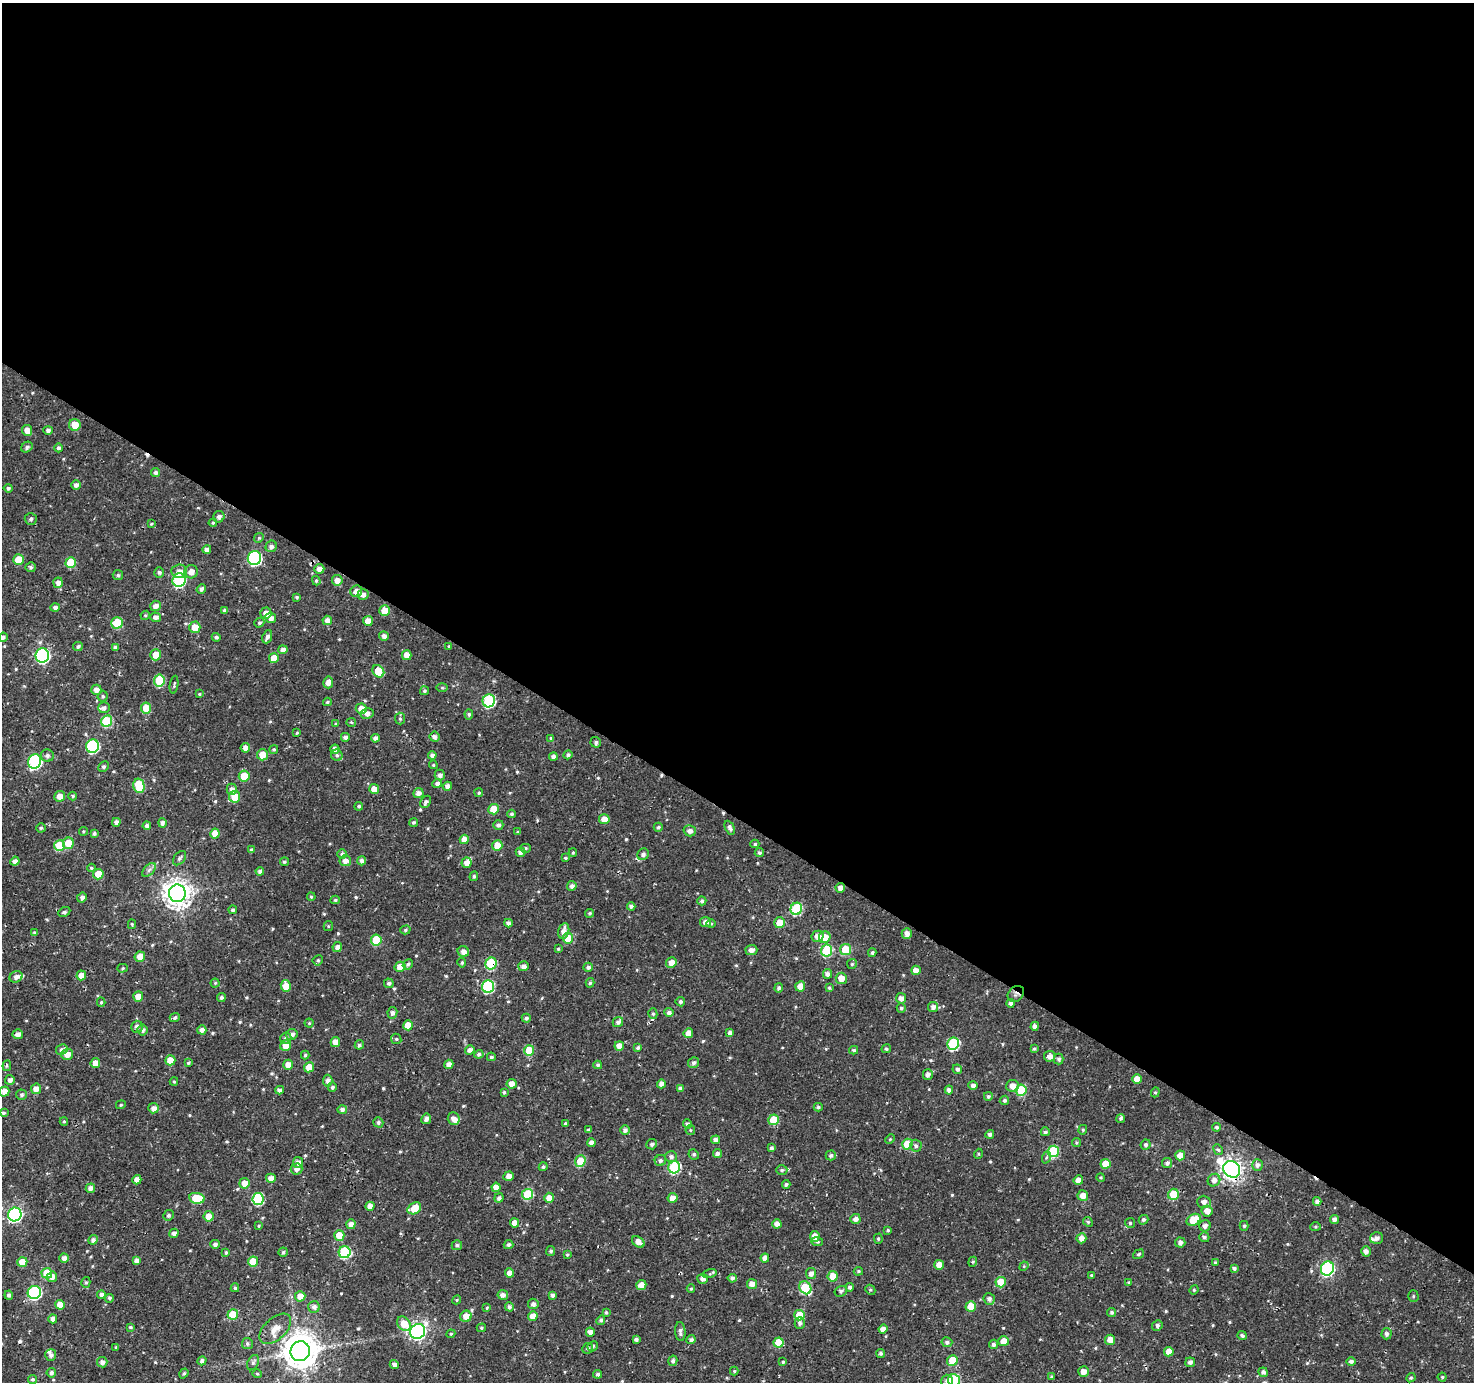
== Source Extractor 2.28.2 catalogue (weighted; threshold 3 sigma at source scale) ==
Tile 3 of 4 x 4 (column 3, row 1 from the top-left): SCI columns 2955-4426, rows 4397-5776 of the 5900 x 5964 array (HDU 1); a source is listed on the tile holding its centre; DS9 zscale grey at full resolution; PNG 1476 x 1384 px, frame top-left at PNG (2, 3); each listed source drawn as its Kron ellipse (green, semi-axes under 4 px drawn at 4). Shown black and unused: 59% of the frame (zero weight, under 3 of 4 exposures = <1% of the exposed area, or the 3 px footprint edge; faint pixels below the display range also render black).
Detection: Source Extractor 2.28.2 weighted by HDU 2 'WHT'; one run over the whole footprint, this tile lists its part. Background 0.00206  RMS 0.0025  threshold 0.0115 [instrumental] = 3 sigma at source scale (4.5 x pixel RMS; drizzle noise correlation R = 1.50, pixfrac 1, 0.0396/0.0396 arcsec/px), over >= 5 px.
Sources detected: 572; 4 cosmic-ray / hot-pixel residue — neither listed nor drawn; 8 inside a brighter listed object's ellipse — not listed separately; of the other 560, all 500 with FLUX_AUTO >= 0.285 (the completeness limit of this list) listed and drawn (60 fainter detections not listed), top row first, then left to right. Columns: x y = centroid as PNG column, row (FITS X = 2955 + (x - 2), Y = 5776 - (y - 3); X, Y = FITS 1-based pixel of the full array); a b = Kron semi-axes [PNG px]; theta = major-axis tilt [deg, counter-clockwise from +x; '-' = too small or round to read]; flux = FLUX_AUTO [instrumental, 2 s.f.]
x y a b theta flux
75 425 6 6 - 3.7
27 430 5 5 - 2.1
48 430 4 4 - 0.77
27 447 6 5 - 0.62
58 448 4 4 - 0.62
155 472 4 4 - 0.77
76 485 5 4 - 0.83
8 488 4 4 - 0.47
219 517 6 5 - 0.9
31 519 6 6 - 0.61
213 523 4 3 - 0.32
151 524 4 4 - 0.29
259 538 5 4 - 0.38
271 546 6 5 - 0.9
207 550 4 4 - 0.94
254 558 7 6 - 33
18 560 5 5 - 4.2
71 563 5 5 - 7.3
31 567 5 5 - 0.52
319 569 5 4 - 1.4
179 571 8 6 3 1.4
159 572 5 5 - 0.61
191 572 7 6 - 1.8
118 575 5 5 - 0.5
179 580 7 6 - 26
337 580 5 5 - 1.8
316 581 5 4 - 0.32
58 583 5 4 - 1.3
201 589 5 4 - 0.69
356 591 6 5 - 1.9
363 595 5 5 - 1
297 597 3 3 - 0.37
156 606 5 5 - 1.3
55 607 4 4 - 0.81
224 611 4 4 - 0.65
385 611 5 5 - 3.2
266 613 6 5 - 1.8
145 615 5 4 - 0.34
155 617 5 4 - 1
271 618 5 5 - 1.4
327 620 5 4 - 1.4
368 621 5 5 - 2.5
117 623 6 5 - 8.7
259 623 5 4 - 0.49
195 627 6 5 - 3.2
384 636 5 5 - 0.99
3 637 5 4 - 0.54
216 637 4 4 - 0.51
267 637 7 4 69 0.9
78 646 5 4 - 0.61
449 646 4 3 - 0.29
115 648 4 3 - 0.59
283 650 4 4 - 1.2
42 655 7 7 - 42
156 655 5 5 - 2.8
407 655 5 5 - 2.3
274 658 5 5 - 3.1
378 671 7 5 -52 6.1
159 681 6 5 - 9.6
328 682 6 5 - 1.4
174 685 9 3 82 0.39
442 688 6 4 0 0.32
96 690 5 5 - 1.4
424 691 4 4 - 0.43
199 694 4 3 - 0.29
103 696 5 5 - 0.44
489 701 6 6 - 22
327 702 4 3 - 0.4
104 708 6 5 - 0.69
146 708 5 5 - 3.7
361 709 5 5 - 2.4
367 713 6 5 - 1.1
469 714 5 4 - 0.39
400 719 6 5 - 0.37
107 721 6 5 - 11
351 722 5 4 - 0.34
336 724 4 3 - 0.32
297 733 4 3 - 0.31
345 737 4 4 - 0.94
434 737 5 5 - 0.85
375 738 4 4 - 0.98
551 738 4 4 - 0.37
596 742 5 5 - 0.59
93 746 7 6 - 27
245 748 5 5 - 1.3
274 749 4 4 - 0.39
335 749 5 4 - 1.4
262 755 6 5 - 3.1
337 755 6 5 - 0.55
432 755 4 4 - 0.91
568 755 5 4 - 0.66
47 756 6 6 - 0.81
553 757 4 4 - 1
35 762 7 6 - 30
433 765 4 3 - 0.29
103 767 5 4 - 0.58
440 775 5 5 - 0.86
244 776 5 5 - 4.4
437 783 5 4 - 0.81
139 786 7 5 -76 9.1
448 786 4 4 - 1.2
232 789 5 5 - 1.1
374 789 5 5 - 2.3
418 793 5 5 - 1.1
479 793 4 4 - 0.39
60 796 5 5 - 2
73 796 4 4 - 0.31
235 797 6 5 - 5
426 802 6 4 58 0.65
359 806 4 4 - 0.46
494 809 5 5 - 4.1
512 814 4 4 - 0.56
604 819 5 5 - 2.3
116 822 4 4 - 1.1
414 822 4 4 - 0.45
162 823 5 4 - 0.77
498 825 5 5 - 0.76
147 826 4 4 - 0.84
658 827 4 4 - 0.45
41 828 4 4 - 0.48
730 828 7 4 -64 0.95
83 831 4 4 - 0.31
690 831 6 5 - 1.1
518 832 4 3 - 0.33
215 833 5 4 - 3.2
94 834 4 4 - 0.58
464 839 5 4 - 1.9
68 843 6 5 - 3.9
755 844 4 4 - 0.4
497 845 5 5 - 3.1
59 846 5 5 - 6.6
526 848 5 4 - 0.35
251 850 4 4 - 0.56
520 852 5 4 - 1.1
573 853 4 3 - 0.3
759 853 4 4 - 0.53
342 854 5 5 - 0.74
643 854 6 5 - 0.82
179 858 8 5 51 0.63
565 858 4 3 - 0.33
15 861 4 4 - 1.2
345 861 6 5 - 1.4
361 861 4 4 - 0.73
284 862 4 4 - 0.38
466 863 5 5 - 1.6
91 868 4 4 - 0.4
149 870 8 5 45 0.69
260 871 4 4 - 0.86
98 874 5 5 - 4.4
474 876 5 4 - 0.48
572 886 5 4 - 0.94
840 888 5 4 - 1.2
177 893 9 8 - 260
311 897 4 3 - 0.35
82 898 5 4 - 0.89
335 900 4 4 - 0.43
702 901 4 4 - 0.64
631 906 4 4 - 0.75
796 909 6 5 - 17
233 910 4 4 - 0.54
64 912 6 5 - 0.55
590 913 4 4 - 0.42
706 922 5 5 - 1.3
508 923 4 4 - 0.9
711 923 4 4 - 0.31
779 923 5 5 - 3.6
132 924 5 4 - 0.3
328 926 5 4 - 0.31
405 930 5 4 - 0.39
564 931 8 5 76 1.6
35 933 4 4 - 0.57
907 933 5 5 - 1.3
818 936 6 5 - 1.7
825 937 6 5 - 3.6
568 938 5 5 - 4.9
376 940 5 5 - 7.6
337 947 5 4 - 1.1
558 949 4 3 - 0.3
846 949 5 5 - 8.3
751 950 6 5 - 1.3
463 951 6 5 - 1.4
827 951 6 5 - 14
872 953 4 3 - 0.44
140 957 5 5 - 2.6
318 960 5 5 - 0.43
671 962 5 5 - 1.9
462 963 5 4 - 0.39
408 964 5 4 - 0.54
491 964 6 5 - 14
852 964 5 5 - 0.36
524 966 5 5 - 1.2
400 967 5 5 - 2.3
588 967 5 4 - 0.7
123 968 5 4 - 0.38
916 970 5 4 - 1.7
828 974 5 4 - 0.96
81 975 5 5 - 2
16 977 7 5 28 1.2
841 978 5 5 - 2.7
215 983 4 4 - 0.33
389 983 5 4 - 0.59
590 983 5 4 - 0.43
286 986 6 5 - 3.5
800 986 5 5 - 2.3
488 987 6 6 - 22
779 988 4 4 - 0.64
829 988 4 4 - 0.34
1016 994 9 7 43 1
138 997 5 5 - 2.9
221 998 5 4 - 0.61
901 998 5 5 - 1.2
101 1002 4 4 - 0.37
680 1002 5 5 - 0.63
1011 1003 4 4 - 0.81
933 1007 5 5 - 1.1
901 1008 5 4 - 0.47
669 1012 4 4 - 0.78
392 1013 5 5 - 0.87
653 1014 5 4 - 0.46
175 1017 5 4 - 0.61
526 1018 4 4 - 0.58
618 1022 5 5 - 0.74
309 1023 4 4 - 0.32
408 1025 5 5 - 4
1035 1026 4 4 - 1.1
137 1027 6 5 - 1
143 1030 5 5 - 0.84
202 1030 4 4 - 1.3
688 1033 5 4 - 1.9
730 1033 4 4 - 1
18 1034 5 5 - 1.2
292 1034 6 5 - 0.94
286 1038 6 5 - 0.65
396 1039 5 4 - 0.4
335 1042 5 4 - 2.1
953 1044 6 5 - 19
359 1045 5 4 - 0.51
286 1046 6 5 - 2.5
619 1046 5 5 - 2.1
638 1048 4 3 - 0.58
886 1049 4 4 - 0.45
1034 1049 4 4 - 0.37
62 1050 6 5 - 0.85
470 1050 5 4 - 0.99
529 1050 5 5 - 6.4
854 1050 4 3 - 0.41
67 1054 6 6 - 1.9
479 1054 4 4 - 0.63
305 1055 4 3 - 0.42
1050 1056 5 5 - 1.4
491 1057 4 4 - 0.46
1059 1059 5 5 - 0.55
170 1060 5 5 - 3.8
95 1063 5 4 - 2.1
188 1063 4 4 - 0.32
694 1063 5 5 - 0.73
449 1064 5 4 - 1.4
288 1065 5 5 - 2.3
598 1065 4 4 - 0.53
7 1066 5 4 - 0.34
309 1067 5 5 - 3.9
957 1069 5 4 - 0.62
928 1074 5 5 - 1
1137 1079 5 4 - 2.4
10 1080 5 5 - 1.1
328 1081 6 5 - 1
174 1082 4 4 - 0.29
512 1084 5 5 - 1.8
661 1084 4 4 - 1
973 1086 4 4 - 0.94
1012 1086 6 6 - 1.9
332 1087 4 4 - 0.6
680 1088 4 3 - 0.6
36 1089 5 5 - 1.7
280 1090 4 4 - 0.87
949 1090 4 4 - 1.1
1021 1090 5 5 - 11
4 1092 5 5 - 1.6
504 1092 4 3 - 0.43
1155 1092 5 4 - 0.37
22 1095 5 5 - 0.52
988 1096 4 4 - 0.54
1004 1100 5 4 - 0.6
121 1105 5 4 - 0.29
818 1107 4 4 - 0.48
153 1108 5 5 - 1.4
342 1109 5 4 - 0.81
3 1113 3 3 - 0.44
426 1119 5 4 - 1.1
454 1119 6 6 - 1.4
1121 1119 5 4 - 0.44
774 1120 5 5 - 6.6
64 1121 4 4 - 0.32
378 1122 5 5 - 0.5
565 1123 3 3 - 0.32
687 1124 5 4 - 0.68
1217 1127 4 4 - 0.43
588 1130 4 4 - 0.35
625 1130 5 5 - 0.77
690 1130 5 4 - 0.33
1083 1130 5 4 - 0.32
1045 1132 4 4 - 0.54
990 1134 4 4 - 0.81
890 1139 5 4 - 0.29
716 1140 4 4 - 0.96
591 1143 4 4 - 1.3
1076 1143 4 4 - 0.37
652 1144 5 5 - 0.57
907 1144 5 5 - 5.3
1146 1145 5 5 - 0.55
916 1146 6 6 - 0.63
771 1148 4 3 - 0.54
1218 1150 5 4 - 0.48
1053 1151 6 5 - 15
694 1154 5 4 - 0.47
717 1154 4 4 - 0.9
978 1154 5 3 - 0.29
831 1155 5 5 - 0.62
1180 1155 5 5 - 2.6
671 1157 6 5 - 0.84
1047 1157 6 4 69 0.42
660 1160 6 5 - 0.68
580 1161 6 5 - 7.4
298 1162 5 5 - 1.1
1167 1163 5 5 - 0.77
1106 1164 5 5 - 3.4
1257 1165 6 5 - 0.85
543 1167 4 4 - 0.54
674 1167 6 6 - 20
296 1169 6 5 - 1.1
1232 1169 9 8 - 160
782 1170 5 5 - 0.52
509 1176 5 4 - 1.7
1101 1177 4 4 - 0.3
271 1178 5 4 - 1.7
137 1180 5 4 - 1.7
1078 1180 5 4 - 1.7
1214 1180 6 6 - 1.3
244 1183 5 5 - 2.2
786 1184 4 4 - 0.54
496 1187 4 4 - 1.7
90 1188 5 4 - 1.2
527 1194 5 5 - 11
1173 1194 6 5 - 5.8
1083 1196 5 5 - 2
197 1198 8 5 -7 7.6
499 1198 4 4 - 0.82
549 1198 5 5 - 2
672 1198 5 5 - 1.7
258 1199 6 5 - 19
1317 1201 4 4 - 0.95
1204 1202 7 6 - 1.2
370 1206 4 4 - 1.7
414 1208 7 5 33 4.8
1207 1211 5 5 - 2
15 1214 7 6 - 50
168 1215 5 5 - 0.59
209 1216 5 5 - 2.6
855 1219 5 5 - 1.3
1334 1219 4 4 - 0.95
1143 1220 5 4 - 0.51
1194 1220 7 5 30 5.9
1088 1222 5 4 - 0.32
514 1223 4 4 - 1.9
1130 1223 5 5 - 0.35
351 1224 5 4 - 1.3
777 1224 4 4 - 1.4
259 1226 4 3 - 0.34
1205 1226 6 5 - 0.99
1244 1226 5 4 - 0.37
1315 1227 5 4 - 0.33
888 1230 4 3 - 0.38
174 1233 5 4 - 1
339 1235 5 5 - 4
815 1236 5 5 - 2.3
1204 1237 5 5 - 0.53
1081 1238 5 5 - 1.6
1377 1238 6 5 - 0.97
878 1239 5 4 - 0.36
93 1240 5 4 - 0.73
638 1242 7 5 -35 1.8
817 1242 6 4 -7 0.45
1180 1242 5 5 - 0.95
215 1244 4 4 - 0.79
457 1245 5 5 - 0.52
509 1245 5 4 - 0.65
551 1251 5 4 - 0.57
1366 1251 5 5 - 1
226 1252 4 3 - 0.39
283 1252 4 4 - 0.49
345 1252 6 6 - 19
1138 1254 6 4 37 0.4
567 1255 4 3 - 0.37
64 1258 4 4 - 1.1
765 1258 4 4 - 1.7
137 1261 4 4 - 1.2
253 1261 5 5 - 5.5
22 1262 5 5 - 3.5
973 1262 5 4 - 0.34
1215 1263 4 4 - 0.4
939 1265 5 5 - 2.7
1024 1266 5 4 - 0.29
1234 1268 4 4 - 0.59
1327 1269 7 6 - 40
858 1271 5 4 - 0.35
47 1273 5 5 - 6.7
509 1273 4 4 - 1.9
811 1273 5 5 - 1.3
710 1274 7 4 16 0.41
1092 1275 3 3 - 0.4
833 1276 5 5 - 3.6
52 1277 5 5 - 1.3
732 1278 4 4 - 0.67
703 1279 5 5 - 1.2
86 1282 5 4 - 0.4
1001 1282 5 5 - 5.4
1129 1282 4 3 - 0.3
752 1284 5 5 - 1.7
641 1285 5 5 - 2.4
850 1287 4 4 - 0.74
235 1288 4 4 - 0.41
805 1288 7 5 -56 12
691 1289 4 4 - 0.3
870 1290 5 4 - 0.39
1194 1290 4 4 - 0.3
841 1291 6 5 - 0.57
34 1293 7 6 - 33
101 1294 4 4 - 0.85
9 1295 4 4 - 0.71
503 1295 5 5 - 1.1
553 1295 4 4 - 0.7
300 1296 5 5 - 2.2
1413 1296 6 5 - 0.34
109 1298 4 4 - 0.45
989 1299 6 5 - 0.88
457 1300 4 4 - 0.29
533 1304 5 5 - 0.92
60 1305 5 5 - 3.4
971 1306 5 5 - 4.6
314 1307 6 6 - 0.99
509 1307 4 4 - 0.68
487 1308 4 3 - 0.33
606 1312 4 3 - 0.33
1112 1312 4 4 - 0.55
233 1314 5 5 - 6.4
799 1315 5 5 - 5.6
466 1316 6 5 - 3
533 1316 5 4 - 2.6
53 1319 4 4 - 0.99
601 1320 5 4 - 0.54
800 1323 6 5 - 0.61
404 1324 8 6 -50 4.3
1157 1325 5 5 - 0.57
130 1327 3 3 - 0.3
481 1328 4 4 - 0.43
275 1329 19 11 43 2.8
883 1329 4 4 - 1.3
418 1331 8 7 - 83
680 1331 9 5 -86 0.91
590 1332 4 4 - 1.4
451 1334 4 4 - 0.31
1387 1334 6 5 - 0.7
1242 1335 4 4 - 0.44
636 1339 4 3 - 0.63
691 1340 4 4 - 0.76
1110 1340 5 5 - 2.2
1004 1341 5 5 - 3.2
778 1342 5 5 - 4.6
947 1342 5 5 - 0.64
247 1344 5 5 - 0.52
993 1344 5 4 - 0.61
593 1346 5 4 - 0.49
116 1347 4 3 - 0.29
588 1348 6 5 - 0.44
300 1351 10 9 - 560
1169 1352 5 4 - 2.4
880 1353 4 4 - 0.47
51 1355 6 5 - 0.83
202 1361 5 4 - 0.76
673 1361 5 4 - 0.76
952 1361 5 5 - 5.8
102 1362 5 5 - 0.95
783 1362 4 4 - 0.39
1190 1362 5 4 - 0.85
1351 1362 5 4 - 0.55
253 1363 8 5 63 0.63
394 1364 4 4 - 0.93
734 1371 4 4 - 0.36
1083 1372 5 5 - 1.7
1263 1372 5 4 - 0.76
51 1373 5 4 - 0.72
184 1373 5 4 - 0.39
257 1374 4 4 - 0.29
598 1374 4 4 - 0.56
1052 1377 3 3 - 0.3
1442 1377 4 4 - 0.33
1411 1378 5 4 - 0.31
32 1379 4 4 - 0.48
954 1380 6 5 - 20
947 1381 6 6 - 1.1
Overlapping masked pixels (flux is a lower limit): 4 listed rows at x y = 840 888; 491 964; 1016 994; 1232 1169
Isophote crosses this tile's border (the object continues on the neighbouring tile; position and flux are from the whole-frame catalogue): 3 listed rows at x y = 15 1214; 954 1380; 947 1381